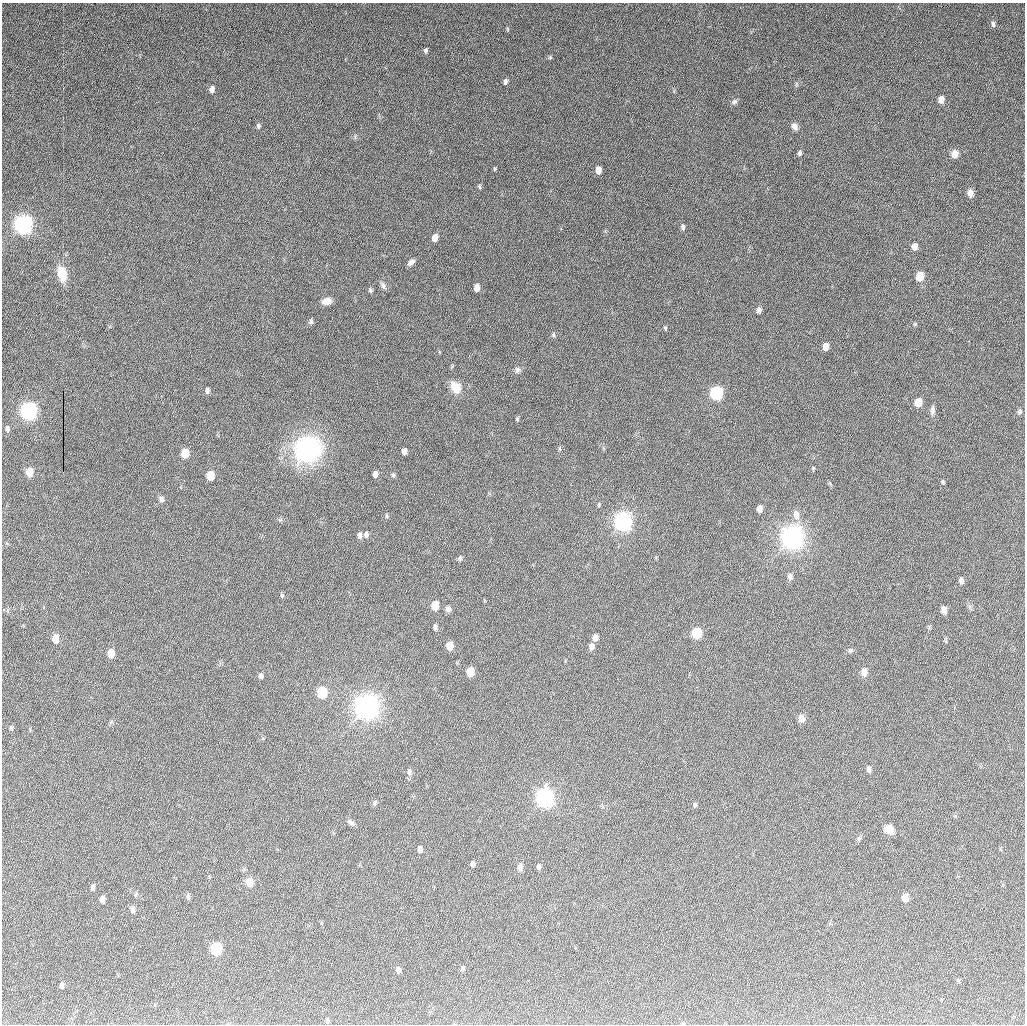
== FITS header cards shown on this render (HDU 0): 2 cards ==
NAXIS1  =                 1023
NAXIS2  =                 1022

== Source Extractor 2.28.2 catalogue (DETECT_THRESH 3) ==
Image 1023 x 1022 px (HDU 0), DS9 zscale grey, 1 PNG px = 1 image px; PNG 1027 x 1026 px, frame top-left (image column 1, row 1022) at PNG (2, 3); no overlay
Background 798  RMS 33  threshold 97.7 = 3 sigma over >= 5 px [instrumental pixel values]
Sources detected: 107; all 107 listed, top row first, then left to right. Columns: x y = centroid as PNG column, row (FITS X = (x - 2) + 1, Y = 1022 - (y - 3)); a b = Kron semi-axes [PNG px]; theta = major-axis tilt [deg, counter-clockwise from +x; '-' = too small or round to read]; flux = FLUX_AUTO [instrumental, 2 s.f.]
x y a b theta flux
993 24 8 5 -88 5.0e+03
426 50 6 4 -88 4.8e+03
550 57 6 4 0 2.7e+03
505 82 7 5 79 5.6e+03
212 89 7 5 84 1.1e+04
941 100 6 5 - 1.8e+04
734 102 8 6 27 5.6e+03
258 126 6 5 - 4.3e+03
794 126 9 7 -54 9.8e+03
799 153 6 5 - 5.2e+03
955 154 9 7 83 1.5e+04
598 170 6 4 89 2.0e+04
479 187 7 4 -84 3.1e+03
970 193 9 6 -83 1.2e+04
23 225 8 6 83 1.7e+06
683 227 6 4 -86 5.9e+03
435 238 6 5 - 2.0e+04
914 246 6 5 - 1.6e+04
411 262 9 6 37 7.9e+03
62 274 16 9 -75 3.8e+04
919 276 6 5 - 5.4e+04
383 285 10 7 -73 7.3e+03
476 287 6 4 85 1.9e+04
370 290 6 5 - 4.0e+03
327 301 10 7 11 1.6e+04
759 310 7 5 70 6.3e+03
311 321 7 5 84 5.0e+03
915 324 5 4 - 2.4e+03
665 328 6 3 -77 3.0e+03
553 335 7 5 -82 3.5e+03
825 347 6 5 - 2.6e+04
518 370 9 6 81 6.5e+03
456 387 14 10 -59 3.2e+04
207 391 6 4 -90 5.7e+03
716 393 7 6 - 4.1e+05
918 402 6 5 - 4.2e+04
28 411 7 6 - 1.2e+06
932 411 12 6 -90 8.6e+03
1019 412 7 6 - 4.5e+03
517 419 6 4 -71 2.8e+03
7 429 7 4 -86 3.8e+03
307 449 30 27 28 2.5e+05
404 451 5 4 - 1.4e+04
185 453 7 5 85 7.4e+04
813 468 6 4 84 2.5e+03
29 472 9 7 87 1.6e+04
375 474 5 4 - 1.2e+04
393 475 7 5 89 3.6e+03
210 476 6 5 - 6.7e+04
942 482 6 5 - 3.2e+03
161 499 8 7 - 6.2e+03
599 505 7 3 89 2.6e+03
759 509 6 4 89 1.6e+04
796 515 13 8 -74 1.5e+04
387 516 6 4 -75 3.0e+03
623 521 7 6 - 1.6e+06
366 534 6 5 - 7.3e+03
360 535 6 4 -89 8.2e+03
792 537 8 7 - 3.2e+06
460 558 6 6 - 3.9e+03
790 576 8 6 -84 9.7e+03
961 581 6 5 - 9.0e+03
282 595 6 5 - 3.0e+03
435 606 6 5 - 5.2e+04
3 609 3 3 - 2.1e+03
448 609 7 7 - 7.2e+03
944 610 7 5 -74 1.2e+04
435 627 6 4 -82 6.1e+03
696 633 7 5 89 1.5e+05
595 637 7 5 82 9.7e+03
55 639 7 5 86 3.4e+04
449 646 6 5 - 4.0e+04
591 647 7 6 - 9.4e+03
111 654 6 5 - 3.9e+04
470 672 6 5 - 7.0e+04
864 672 10 8 86 1.1e+04
261 676 6 5 - 5.5e+03
322 692 7 5 89 1.9e+05
366 707 8 7 - 3.6e+06
801 719 9 7 -83 1.2e+04
869 769 6 5 - 7.7e+03
409 772 8 6 -81 6.0e+03
1022 772 3 2 - 2.1e+03
544 798 8 6 88 1.5e+06
374 803 7 5 89 4.1e+03
695 805 6 5 - 3.9e+03
351 822 11 5 -30 6.3e+03
889 830 11 8 -34 1.8e+04
859 838 6 5 - 3.9e+03
420 849 6 4 -88 1.2e+04
472 864 5 4 - 6.8e+03
520 867 8 7 - 7.2e+03
539 867 6 4 84 5.6e+03
249 882 10 9 - 1.6e+04
93 887 6 4 84 5.7e+03
188 896 8 5 -88 4.4e+03
905 898 7 6 - 2.5e+04
102 900 7 5 87 9.5e+03
133 909 9 6 85 6.4e+03
216 949 7 6 - 2.9e+05
463 968 7 4 89 3.0e+03
398 970 7 5 -75 5.9e+03
62 985 7 4 -89 5.7e+03
327 1020 7 4 -89 3.6e+03
85 1022 3 2 - 1.1e+04
111 1023 2 2 - 1.5e+03
683 1023 5 3 - 1.8e+03
At the frame edge (FLAGS 8, measured only in part): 3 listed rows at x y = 3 609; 111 1023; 683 1023